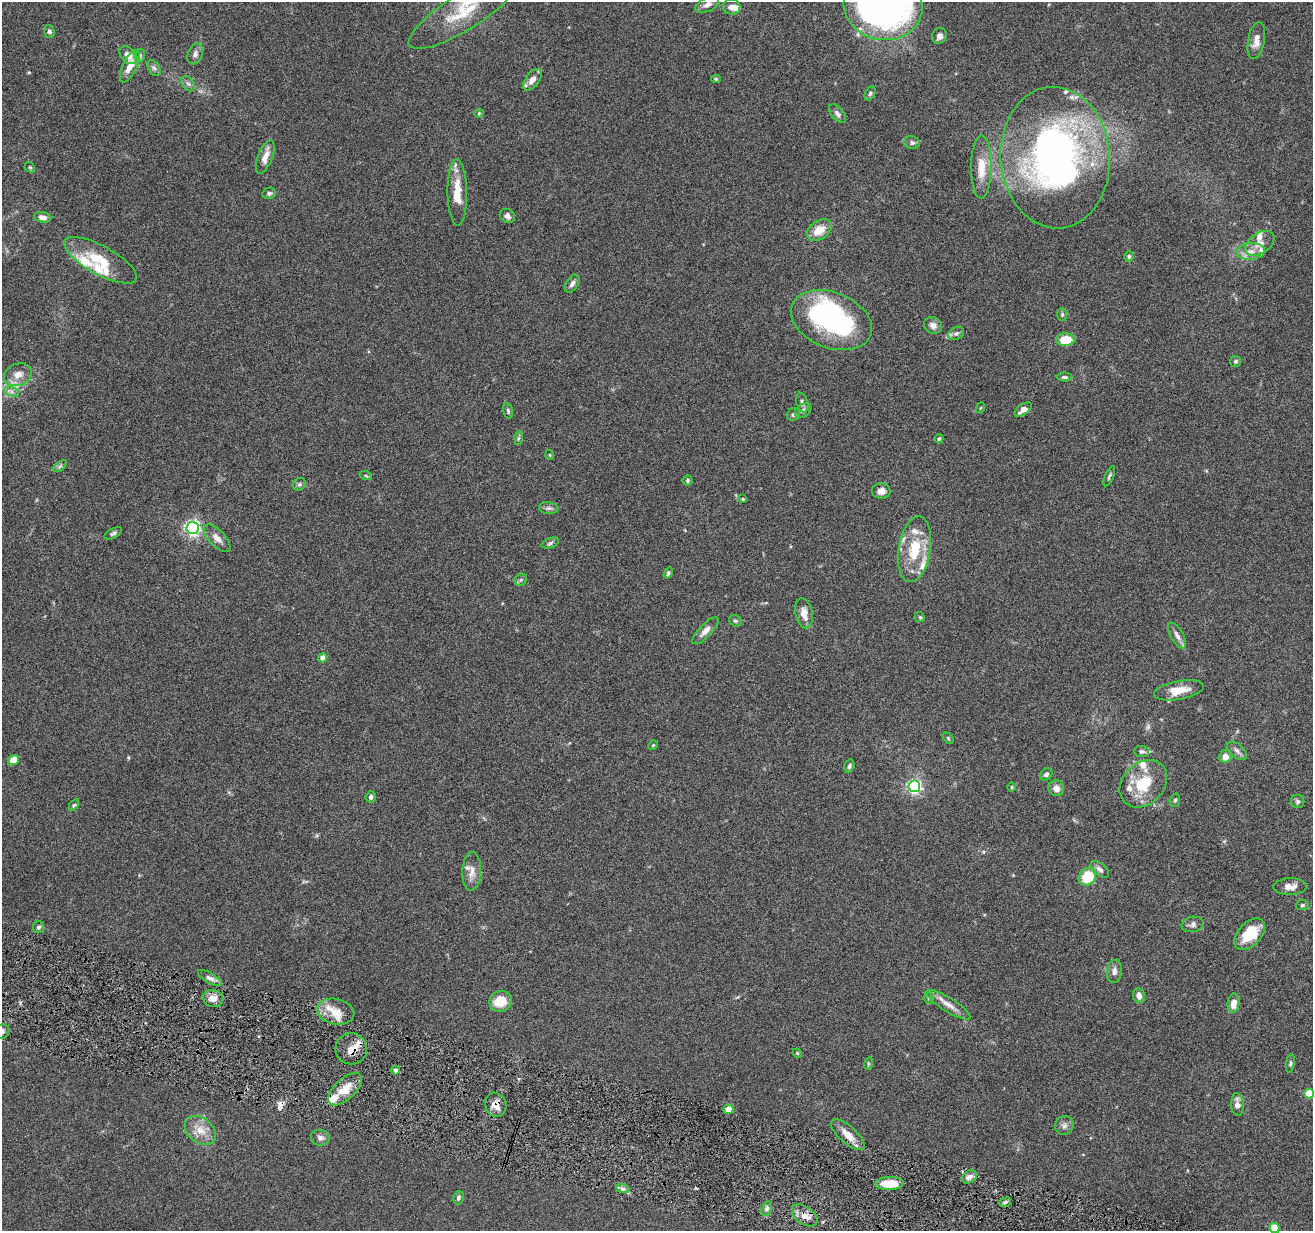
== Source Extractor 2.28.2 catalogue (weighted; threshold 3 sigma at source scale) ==
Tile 6 of 4 x 4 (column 2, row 2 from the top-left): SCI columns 1313-2623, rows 2712-3940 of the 5244 x 5296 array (HDU 1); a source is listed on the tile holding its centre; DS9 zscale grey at full resolution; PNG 1315 x 1233 px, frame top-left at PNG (2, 2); each listed source drawn as its Kron ellipse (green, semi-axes under 4 px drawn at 4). Shown black and unused: <1% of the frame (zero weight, under 4 of 8 exposures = <1% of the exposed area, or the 3 px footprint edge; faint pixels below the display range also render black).
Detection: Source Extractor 2.28.2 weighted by HDU 2 'WHT'; one run over the whole footprint, this tile lists its part. Background 0.0779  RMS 0.0044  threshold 0.0181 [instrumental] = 3 sigma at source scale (4.09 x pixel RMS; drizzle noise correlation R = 1.36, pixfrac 0.8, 0.05/0.05 arcsec/px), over >= 5 px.
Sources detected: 152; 1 too faint to see at this stretch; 3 inside a brighter object's white glare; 1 cosmic-ray / hot-pixel residue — neither listed nor drawn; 18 inside a brighter listed object's ellipse — not listed separately; the other 129 listed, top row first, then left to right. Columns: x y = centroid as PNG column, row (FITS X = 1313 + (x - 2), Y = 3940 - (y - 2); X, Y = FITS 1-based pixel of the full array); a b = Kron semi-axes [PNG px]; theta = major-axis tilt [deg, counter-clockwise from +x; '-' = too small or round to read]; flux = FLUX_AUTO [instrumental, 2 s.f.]
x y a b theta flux
707 5 13 7 27 2.3
883 6 39 34 -10 210
732 7 8 7 - 2.5
464 12 63 18 32 21
49 31 6 5 - 1
939 36 8 7 - 1.5
1256 41 19 8 80 3.6
195 54 11 7 69 1.8
128 55 10 7 -45 3.5
140 56 6 5 - 0.76
130 66 17 7 65 4.7
154 68 9 5 -59 1.1
716 79 5 4 - 0.57
532 80 12 6 53 3.4
188 84 8 5 -52 1.2
870 93 7 5 64 0.84
479 113 4 4 - 0.46
837 113 11 6 -49 1.4
912 143 8 6 -12 1.2
265 157 17 7 68 4.1
1055 158 71 54 -86 180
30 167 6 4 -42 0.53
981 167 31 10 89 9
457 192 33 9 -89 9.1
269 193 7 5 12 0.99
507 216 8 6 -39 1.5
43 217 9 5 -10 2.2
819 230 14 9 36 6.2
1260 243 16 10 34 3.8
1251 251 14 8 5 3.9
1129 256 5 4 - 0.71
100 260 41 14 -29 13
572 284 10 6 56 1.5
1062 314 6 5 - 0.68
831 320 42 27 -22 68
933 325 9 8 - 2.3
956 333 8 6 28 1.1
1065 340 9 6 3 9.5
1236 361 5 5 - 0.84
18 375 14 11 23 4.3
1064 377 8 4 -1 0.81
12 392 8 4 -18 1.2
802 403 10 5 -72 1.2
980 408 5 3 - 0.37
803 410 9 6 35 1.4
1023 410 10 5 37 2.1
508 411 8 4 -75 0.64
793 415 7 6 - 0.89
518 438 6 4 88 0.74
939 439 5 4 - 0.61
550 455 5 3 - 0.3
60 466 8 4 36 0.77
366 476 6 4 -19 0.55
1109 476 11 3 66 0.72
688 480 5 5 - 0.57
299 484 7 6 - 0.88
881 491 9 7 1 2.7
743 499 4 3 - 0.55
549 508 10 6 -6 1.1
192 528 6 6 - 120
113 533 9 5 28 1.1
217 538 17 8 -46 3
550 543 9 4 19 0.9
915 549 33 16 80 16
668 573 6 4 62 0.75
521 580 7 5 44 0.76
804 613 15 8 -79 4.4
920 617 5 4 - 0.54
735 621 6 5 - 0.8
706 631 17 6 46 2.9
1177 635 14 6 -60 2
323 658 4 4 - 3.6
1179 690 25 9 11 6.6
948 738 6 4 -46 0.51
653 745 5 4 - 0.45
1142 751 7 5 -5 1
1237 751 12 6 -42 1.7
1225 756 6 6 - 3.1
13 760 6 5 - 5
849 766 7 5 72 0.83
1046 774 7 5 43 1.1
1143 784 26 20 45 15
914 786 6 6 - 92
1011 787 5 3 - 0.46
1056 788 8 7 - 2.1
371 797 5 5 - 1.2
1175 800 7 5 72 0.73
1298 801 7 6 - 0.98
74 805 6 4 58 0.6
1100 869 11 6 -39 1.6
472 871 19 9 87 3.7
1087 877 9 8 - 13
1290 887 17 8 1 3.1
1302 905 6 5 - 0.72
1193 924 11 7 12 1.5
39 927 6 5 - 0.88
1250 934 19 11 48 14
1114 971 12 7 80 2
210 978 13 5 -30 1.7
1139 996 7 6 - 2.5
929 998 5 5 - 0.59
213 999 10 8 -14 3.4
501 1001 11 10 - 8.3
1233 1003 10 6 84 3.3
948 1005 25 7 -32 3.9
336 1012 19 12 -12 6.6
2 1032 8 7 - 1.7
351 1049 16 15 - 5.7
797 1053 5 4 - 0.39
868 1064 6 4 73 0.52
1290 1064 9 4 80 0.79
396 1070 4 4 - 1.3
345 1089 21 10 44 7.6
1309 1093 5 5 - 14
1237 1104 11 6 -87 2.7
496 1105 12 10 -69 4
728 1109 5 4 - 5.9
1064 1126 10 9 - 1.8
200 1130 17 12 -39 5.6
848 1135 21 8 -41 5.2
320 1138 9 8 - 1.7
969 1177 8 6 34 2
889 1183 14 6 3 8.3
623 1189 7 4 -18 1
458 1198 7 5 81 1
1005 1202 6 4 22 0.8
767 1209 8 4 70 1.1
805 1215 14 8 -36 3.9
1274 1228 5 5 - 11
Overlapping masked pixels (flux is a lower limit): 4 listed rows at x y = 351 1049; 496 1105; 728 1109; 805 1215
Isophote crosses this tile's border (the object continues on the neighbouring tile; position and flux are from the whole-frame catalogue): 5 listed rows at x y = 883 6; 464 12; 2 1032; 1309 1093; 1274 1228